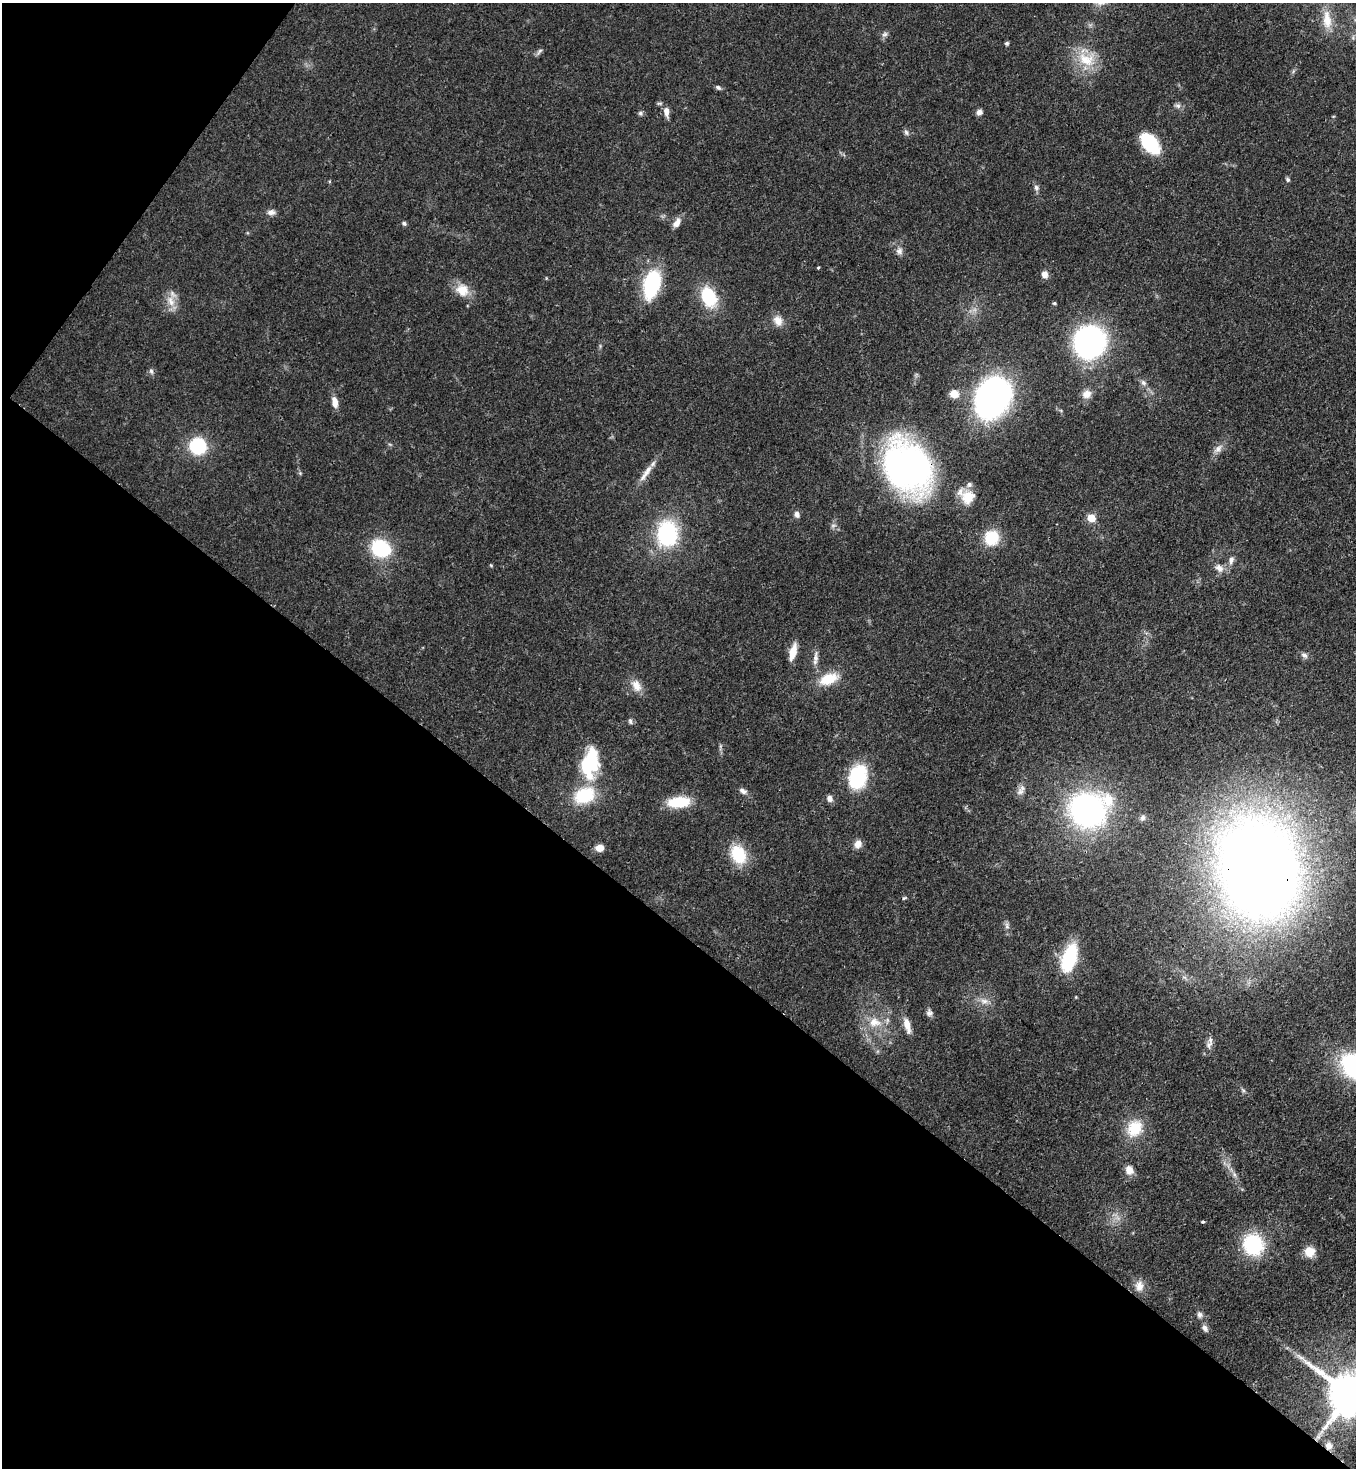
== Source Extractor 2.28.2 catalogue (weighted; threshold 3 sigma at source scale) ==
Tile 9 of 4 x 4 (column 1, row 3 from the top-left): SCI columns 225-1578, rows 1525-2990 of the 6003 x 5981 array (HDU 1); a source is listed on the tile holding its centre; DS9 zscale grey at full resolution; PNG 1358 x 1470 px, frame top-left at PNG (2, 3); no overlay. Shown black and unused: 40% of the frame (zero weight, under 3 of 4 exposures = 7% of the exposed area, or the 3 px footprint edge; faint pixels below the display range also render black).
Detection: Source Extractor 2.28.2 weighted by HDU 2 'WHT'; one run over the whole footprint, this tile lists its part. Background 0.0852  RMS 0.0039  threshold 0.0175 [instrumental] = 3 sigma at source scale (4.5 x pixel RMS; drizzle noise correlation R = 1.50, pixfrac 1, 0.05/0.05 arcsec/px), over >= 5 px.
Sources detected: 89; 3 inside a brighter listed object's ellipse — not listed separately; the other 86 listed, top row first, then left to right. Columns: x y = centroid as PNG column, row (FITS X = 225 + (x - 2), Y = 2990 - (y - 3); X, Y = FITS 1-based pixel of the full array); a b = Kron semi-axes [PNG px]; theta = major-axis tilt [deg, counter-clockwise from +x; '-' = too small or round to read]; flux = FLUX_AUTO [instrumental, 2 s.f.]
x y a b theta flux
1327 20 27 12 -84 6.9
884 34 9 5 26 1.1
1007 43 5 5 - 0.73
539 51 11 5 53 0.98
1086 59 27 18 -21 12
718 87 7 5 -27 0.93
1178 106 9 6 -18 1.2
666 112 12 6 -84 2.7
979 112 7 6 - 1.8
640 113 7 6 - 0.85
906 132 8 6 -59 1.1
1150 143 20 12 -51 25
1287 179 6 5 - 0.71
1036 188 8 6 -75 1.2
271 212 10 7 -1 1.8
404 223 5 5 - 0.88
677 223 14 8 58 2.7
899 251 10 9 - 1.9
818 268 3 3 - 0.61
1045 274 8 7 - 2.3
652 284 24 13 74 39
462 290 18 16 -34 6.5
709 297 22 15 -67 19
171 301 18 9 -76 4.6
1054 303 4 3 - 0.58
778 321 14 11 -67 3.7
1090 342 24 22 59 100
151 371 7 5 -63 0.96
1143 383 9 7 -45 1.5
954 394 10 9 - 4
1086 394 12 10 25 3.3
993 398 33 26 67 140
335 402 13 7 -78 3.3
198 446 10 10 - 35
1218 449 14 7 46 2.4
908 467 37 30 -49 210
300 473 5 5 - 0.49
646 473 30 7 55 4.4
967 496 23 17 -36 7.6
797 514 8 6 -71 1.6
1091 518 6 5 - 9.6
833 525 8 4 8 0.84
667 534 24 19 86 38
992 538 13 12 - 15
381 548 18 14 -31 26
1231 560 11 7 77 1.9
491 565 4 4 - 0.41
1219 568 13 9 -41 2.8
793 652 19 7 75 5.5
1304 655 10 6 -32 1.4
815 658 18 6 89 2.4
829 679 25 13 21 9.9
636 685 17 11 -62 4.2
630 721 8 5 -80 0.83
590 762 36 19 79 25
858 777 23 17 72 26
743 791 11 6 -27 1.7
1020 792 13 9 67 2.2
830 798 8 6 -69 1.9
678 802 23 11 4 14
1087 810 30 27 -32 110
1143 818 8 7 - 1.1
858 844 10 9 - 2.6
599 848 8 7 - 3.8
738 854 22 16 -64 15
1258 868 64 49 -80 810
904 898 6 4 43 0.51
1007 926 10 5 -77 1.4
1069 959 23 11 73 34
984 1001 11 8 -1 2.7
929 1013 9 8 - 1.5
874 1022 19 13 -6 7.3
907 1025 19 7 -76 4.1
1209 1045 12 7 57 2.2
1243 1090 7 4 -45 0.78
1134 1128 23 19 57 11
1129 1170 10 9 - 3.2
1234 1174 8 6 -56 1.2
1203 1222 4 3 - 0.82
1253 1245 21 19 -65 28
1310 1252 12 12 - 5.2
1139 1286 15 11 85 3.6
1200 1315 8 7 - 1.4
1205 1328 10 6 -52 1.5
1350 1394 14 12 -38 1900
1328 1446 9 8 - 2.2
Overlapping masked pixels (flux is a lower limit): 4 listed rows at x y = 908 467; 1258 868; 1350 1394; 1328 1446
Isophote crosses this tile's border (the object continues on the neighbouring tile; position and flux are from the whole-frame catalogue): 1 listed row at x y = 1350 1394